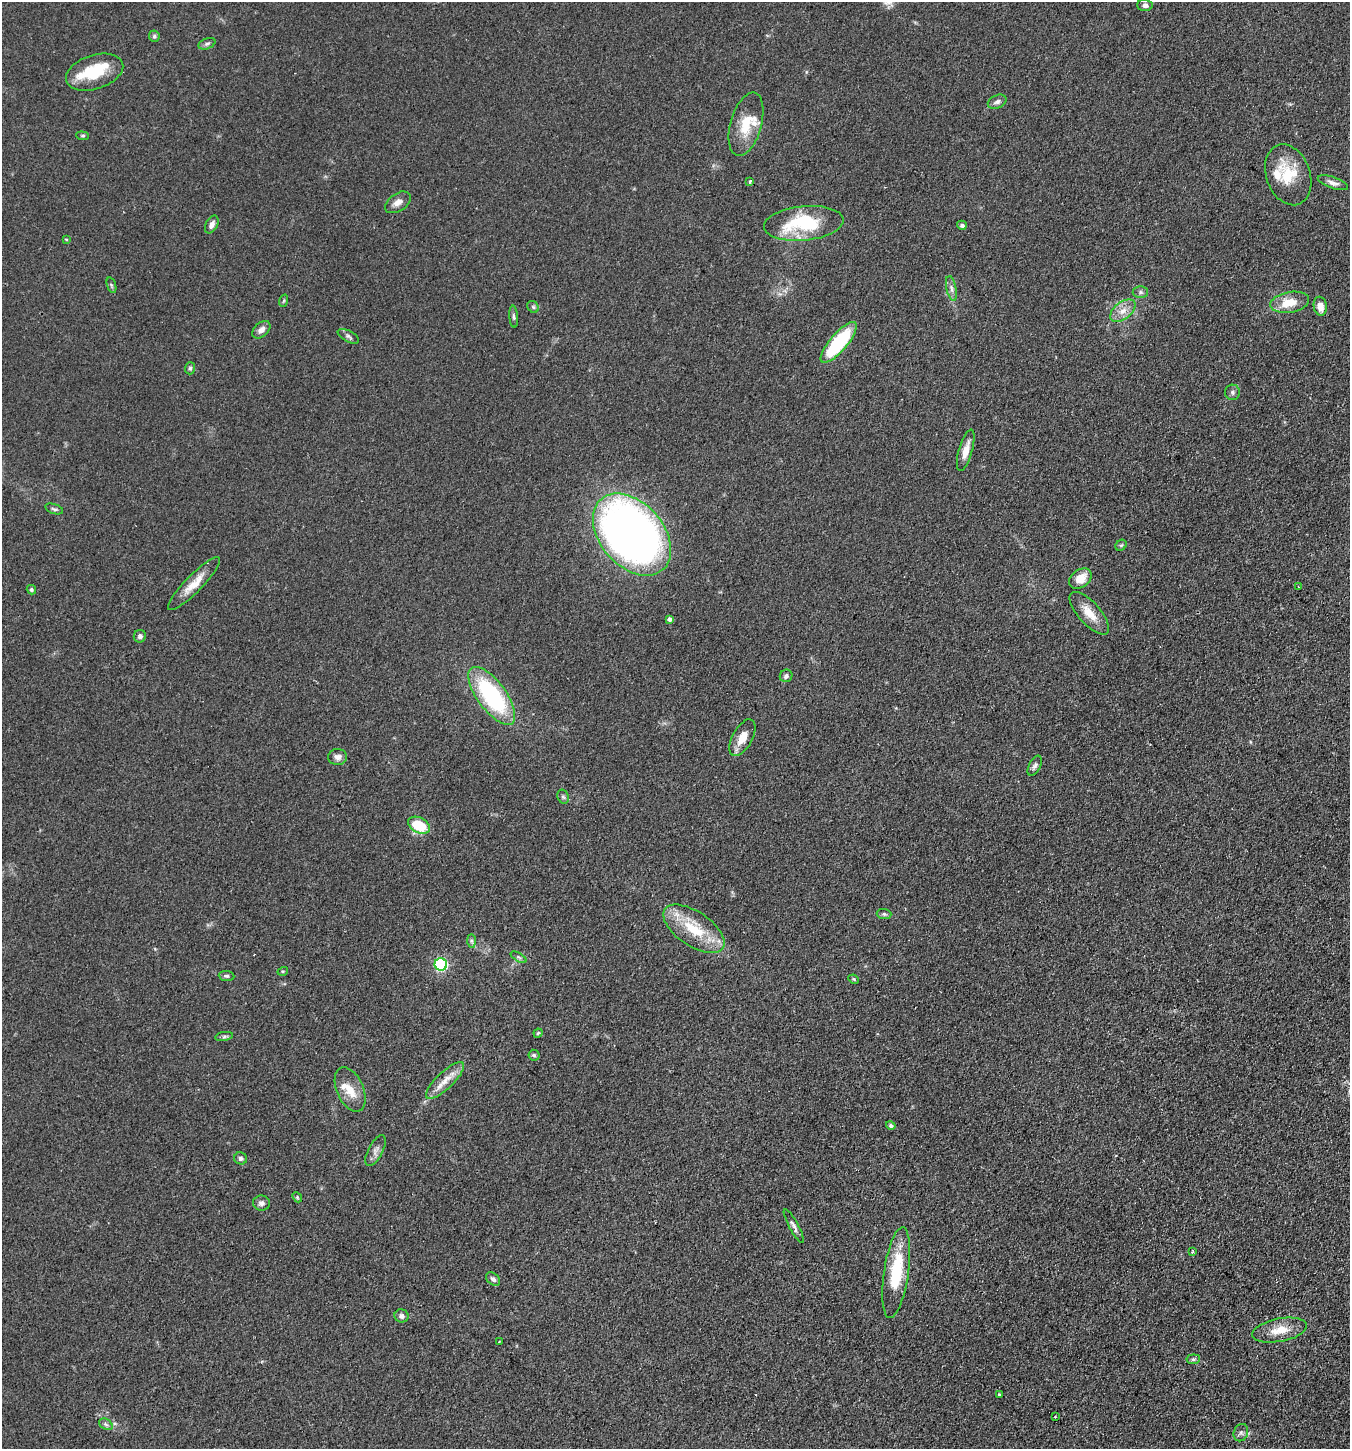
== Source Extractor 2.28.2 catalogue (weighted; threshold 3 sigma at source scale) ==
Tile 6 of 4 x 4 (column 2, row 2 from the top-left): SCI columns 1528-2875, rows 2937-4383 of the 5889 x 5876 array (HDU 1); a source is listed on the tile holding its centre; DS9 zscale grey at full resolution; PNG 1352 x 1451 px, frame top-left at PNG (2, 2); each listed source drawn as its Kron ellipse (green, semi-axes under 4 px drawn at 4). Shown black and unused: <1% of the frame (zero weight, under 2 of 3 exposures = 4% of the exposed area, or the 3 px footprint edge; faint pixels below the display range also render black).
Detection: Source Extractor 2.28.2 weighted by HDU 2 'WHT'; one run over the whole footprint, this tile lists its part. Background 0.104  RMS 0.0075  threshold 0.0337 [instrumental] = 3 sigma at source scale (4.5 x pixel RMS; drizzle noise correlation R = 1.50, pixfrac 1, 0.05/0.05 arcsec/px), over >= 5 px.
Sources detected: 86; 2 cosmic-ray / hot-pixel residue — neither listed nor drawn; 7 inside a brighter listed object's ellipse — not listed separately; the other 77 listed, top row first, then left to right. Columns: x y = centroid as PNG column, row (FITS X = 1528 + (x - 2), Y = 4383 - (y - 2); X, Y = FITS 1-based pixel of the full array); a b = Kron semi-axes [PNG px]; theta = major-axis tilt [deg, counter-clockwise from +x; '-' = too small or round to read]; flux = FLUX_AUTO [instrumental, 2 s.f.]
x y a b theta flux
1145 5 8 5 -2 2.3
154 36 6 5 - 1.4
207 44 9 5 20 1.6
95 72 29 17 18 27
997 102 10 6 25 2.5
746 124 33 15 74 19
83 136 6 4 -5 0.98
1288 175 31 22 -70 25
750 181 3 3 - 1.8
1333 183 16 5 -19 3.5
398 202 14 9 34 4.7
804 223 40 17 6 51
212 225 9 6 62 3.5
962 225 5 4 - 2.1
66 239 3 3 - 0.79
111 285 8 3 -71 1.2
951 288 13 5 -78 2.9
1140 292 7 6 - 1.7
283 301 6 4 70 0.93
1290 302 19 10 10 14
1320 306 9 6 -80 6.3
533 307 6 5 - 1.3
1123 311 15 8 39 6.7
514 317 11 4 -85 1.6
261 330 10 7 43 4
348 336 11 5 -28 2
839 342 26 8 49 60
190 368 6 5 - 1.2
1232 392 7 7 - 2.1
966 450 21 6 74 7.4
54 509 9 4 -18 1.5
632 535 47 31 -49 610
1121 545 6 5 - 1.1
1080 579 12 8 37 9.4
194 584 36 8 45 11
1298 587 3 2 - 0.62
31 590 5 4 - 1.5
1089 613 27 11 -48 12
669 619 4 4 - 2
140 636 6 6 - 2.3
786 676 6 6 - 2.1
492 696 34 14 -54 86
742 738 20 10 62 9.9
337 757 9 8 - 3.2
1035 766 11 5 63 2.1
563 797 7 5 -67 1.5
419 825 11 7 -28 25
884 914 7 5 -1 1.4
694 929 35 17 -34 31
471 941 7 4 -89 1.5
519 957 9 4 -31 1.4
441 964 6 6 - 110
283 971 5 3 - 0.74
226 976 8 5 -5 1.4
854 979 5 4 - 0.88
538 1033 4 4 - 0.93
224 1036 9 4 9 1.5
534 1055 5 5 - 1.4
445 1081 25 8 44 9.3
350 1090 23 13 -66 13
891 1125 5 4 - 1.6
375 1151 17 7 62 3.8
241 1158 6 6 - 2
297 1197 5 4 - 0.88
261 1203 8 7 - 2.6
794 1226 19 4 -61 2.8
1193 1252 4 3 - 0.98
896 1273 46 12 81 37
493 1279 8 5 -41 2.1
401 1316 7 6 - 2.7
1280 1330 28 11 11 13
499 1342 3 2 - 0.56
1193 1359 7 5 6 1.3
999 1395 3 3 - 0.97
1055 1417 4 2 - 0.54
106 1424 7 5 -31 1.7
1241 1433 9 7 69 2.2